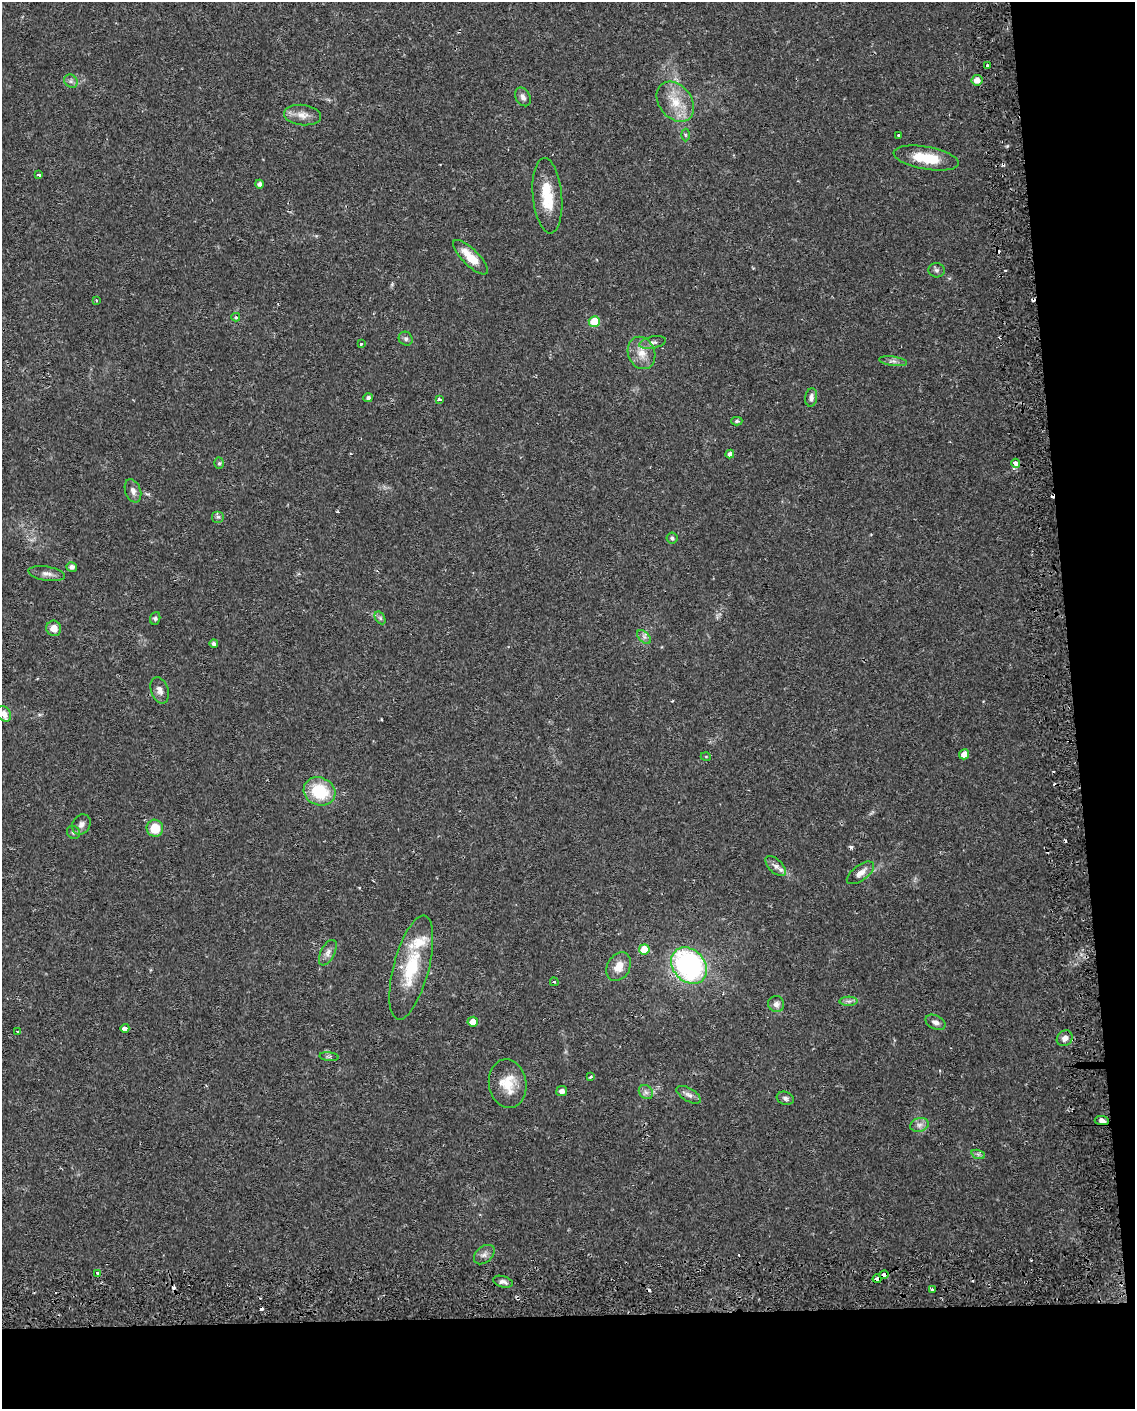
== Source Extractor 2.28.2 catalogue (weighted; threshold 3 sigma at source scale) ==
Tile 12 of 4 x 3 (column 4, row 3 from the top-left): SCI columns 3443-4575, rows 106-1512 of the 4619 x 4393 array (HDU 1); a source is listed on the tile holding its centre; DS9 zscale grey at full resolution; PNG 1137 x 1411 px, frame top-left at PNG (2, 2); each listed source drawn as its Kron ellipse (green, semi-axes under 4 px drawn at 4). Shown black and unused: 12% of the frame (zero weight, under 2 of 3 exposures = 5% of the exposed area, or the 3 px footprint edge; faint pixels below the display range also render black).
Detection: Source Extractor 2.28.2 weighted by HDU 2 'WHT'; one run over the whole footprint, this tile lists its part. Background 0.0303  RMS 0.0033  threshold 0.015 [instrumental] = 3 sigma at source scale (4.5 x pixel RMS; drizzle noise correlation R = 1.50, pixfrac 1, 0.0396/0.0396 arcsec/px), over >= 5 px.
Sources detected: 95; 15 cosmic-ray / hot-pixel residue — neither listed nor drawn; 2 inside a brighter listed object's ellipse — not listed separately; the other 78 listed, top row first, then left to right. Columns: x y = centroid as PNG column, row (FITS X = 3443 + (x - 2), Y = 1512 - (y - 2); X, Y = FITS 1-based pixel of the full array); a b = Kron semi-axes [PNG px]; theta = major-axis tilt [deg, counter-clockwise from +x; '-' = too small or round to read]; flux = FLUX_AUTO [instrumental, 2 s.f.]
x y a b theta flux
987 65 3 3 - 3.4
977 80 5 5 - 2.7
71 81 7 6 - 0.93
523 97 10 7 -63 1.3
675 102 22 16 -52 7.8
302 115 19 10 -6 3.1
685 135 6 4 -89 0.44
898 135 3 2 - 0.74
926 158 33 11 -10 11
39 175 4 2 - 0.61
259 184 4 4 - 0.94
547 196 38 14 -85 10
470 257 23 8 -45 6.7
937 270 8 7 - 0.92
96 301 3 2 - 0.45
236 317 4 4 - 0.77
594 321 5 5 - 9.1
406 339 7 6 - 0.97
653 343 13 6 11 1.4
361 344 3 3 - 1.4
642 353 17 13 -67 4.4
893 361 14 4 -8 1.3
811 397 9 6 82 1.3
368 398 4 4 - 0.86
439 400 4 3 - 0.94
737 421 6 4 1 0.65
730 454 4 4 - 1.2
219 463 5 5 - 0.57
1016 463 4 4 - 3.5
133 491 12 7 -70 1.6
218 517 6 6 - 0.71
672 538 5 5 - 0.59
72 567 5 5 - 1
47 574 18 7 -8 1.9
155 618 6 5 - 0.6
380 618 7 4 -57 0.64
54 628 8 7 - 2.8
644 637 8 5 -45 1
214 644 4 4 - 0.85
160 690 13 8 -71 2
4 714 8 6 -58 2.2
964 754 5 5 - 3.2
706 757 5 3 - 0.28
319 791 16 14 -24 14
81 824 10 8 57 1.5
155 828 8 8 - 7.2
73 832 7 6 - 0.79
776 866 13 6 -43 1.8
860 873 16 7 37 2.4
644 949 5 5 - 8.1
328 953 14 7 63 1.7
689 966 20 16 -47 71
619 967 15 11 59 4.1
411 968 54 17 75 17
554 982 4 3 - 0.36
849 1001 9 4 0 1
776 1004 8 8 - 1.6
473 1022 5 5 - 3.5
935 1022 10 7 -26 1.5
125 1028 4 3 - 16
18 1031 4 2 - 0.35
1065 1038 8 7 - 2
329 1057 9 4 -6 0.6
591 1077 3 2 - 0.64
508 1084 24 18 -81 7.9
562 1091 5 5 - 1.6
646 1092 8 6 -44 1.1
689 1095 13 6 -31 1.6
785 1098 9 6 -19 0.94
1102 1120 7 4 -4 1.7
919 1125 9 7 15 1.5
978 1154 7 4 -18 0.7
484 1255 12 7 41 1.5
98 1273 3 3 - 5.4
884 1275 4 4 - 2.6
877 1279 4 3 - 2
503 1282 10 5 -16 1.2
933 1289 3 3 - 2.5
Overlapping masked pixels (flux is a lower limit): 6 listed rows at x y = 1016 463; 473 1022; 125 1028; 1102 1120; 884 1275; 877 1279
Isophote crosses this tile's border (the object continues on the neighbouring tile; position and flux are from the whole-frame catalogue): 1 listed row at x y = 4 714